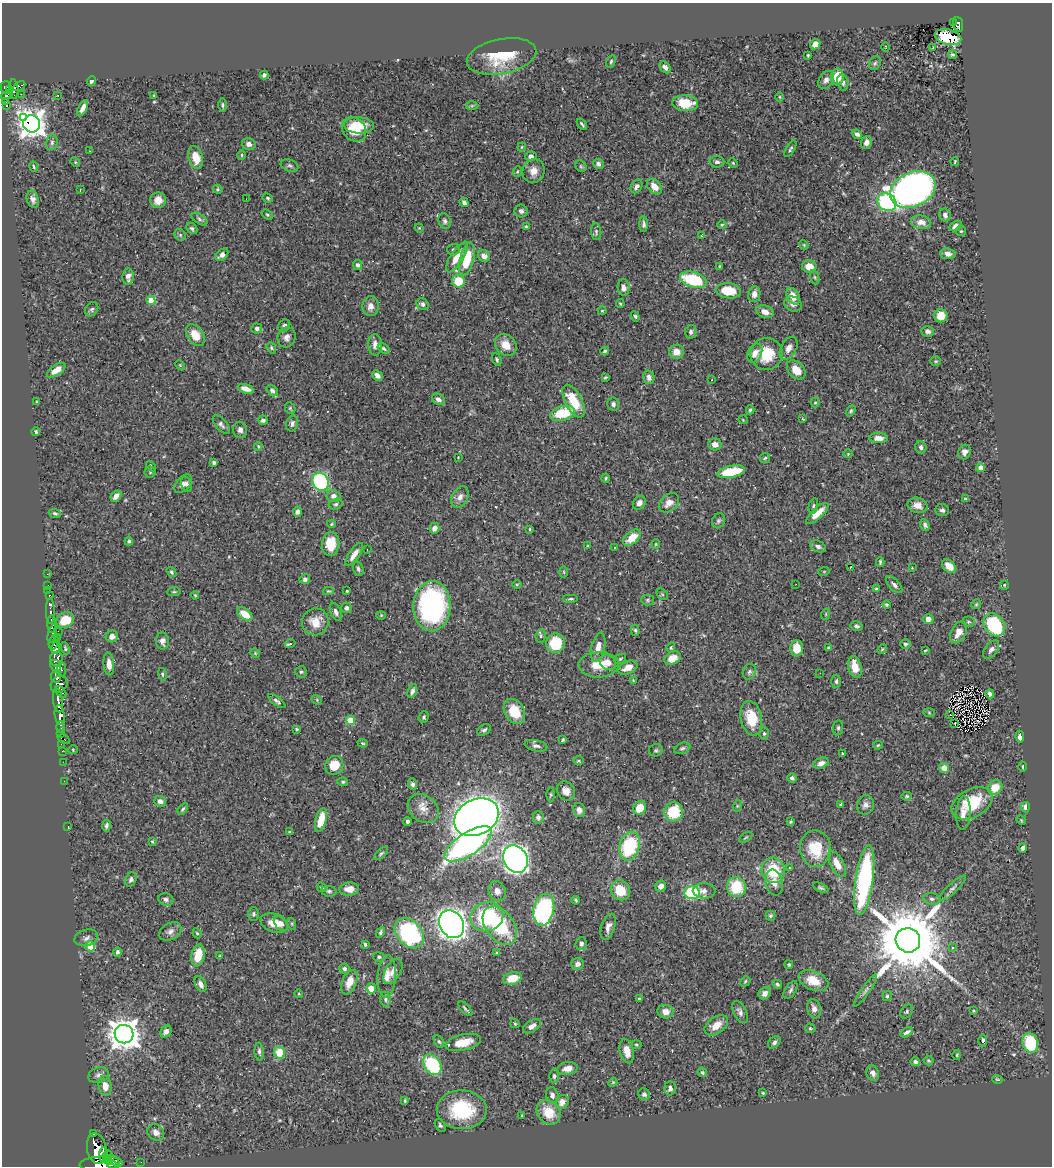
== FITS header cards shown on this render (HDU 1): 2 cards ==
NAXIS1  =                 1050
NAXIS2  =                 1164

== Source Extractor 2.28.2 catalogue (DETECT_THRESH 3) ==
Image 1050 x 1164 px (HDU 1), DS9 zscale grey, 1 PNG px = 1 image px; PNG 1054 x 1168 px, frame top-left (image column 1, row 1164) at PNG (2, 3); each listed source drawn as its Kron ellipse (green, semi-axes under 4 px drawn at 4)
Background 0.667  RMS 0.017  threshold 0.0521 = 3 sigma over >= 5 px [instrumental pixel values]
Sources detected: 474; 2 with non-positive FLUX_AUTO (blend fragments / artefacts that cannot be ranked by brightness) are neither listed nor drawn; the other 472 listed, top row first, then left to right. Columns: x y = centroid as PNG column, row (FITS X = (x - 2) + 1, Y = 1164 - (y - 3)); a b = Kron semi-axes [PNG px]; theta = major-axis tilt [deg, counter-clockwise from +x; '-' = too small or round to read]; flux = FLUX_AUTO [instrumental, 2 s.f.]
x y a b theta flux
953 23 3 2 - 14
958 25 7 5 -82 78
948 37 13 8 -14 31
815 44 5 4 - 7.5
886 47 5 3 - 0.92
932 47 4 2 - 0.8
808 55 3 2 - 1.2
953 55 4 3 - 1.9
502 56 35 17 11 47
611 61 7 4 64 1.8
875 63 7 5 61 2.7
665 67 7 5 -49 4.6
264 75 4 4 - 3
837 77 8 6 90 19
826 80 10 7 56 4.7
91 81 5 4 - 2.5
843 82 8 5 -75 3.1
19 86 7 4 28 23
6 87 6 5 - 210
14 89 10 4 -88 200
10 90 3 3 - 44
21 94 2 2 - 7.7
7 95 6 3 17 130
58 96 2 2 - 0.87
154 96 3 2 - 1.3
780 97 5 3 - 1.1
5 102 3 3 - 38
685 103 13 8 -4 28
6 105 4 3 - 37
222 105 7 4 -90 1.9
472 106 6 4 1 1.7
83 108 9 4 62 6.5
24 117 2 2 - 190
32 124 9 8 - 1400
582 124 6 2 -52 1.7
359 125 15 8 -4 33
354 129 13 11 -47 24
857 134 5 4 - 3.3
52 142 8 5 76 2.8
866 142 6 5 - 6.2
249 144 7 6 - 6.5
522 147 4 4 - 1.1
790 149 9 4 59 2.2
89 151 3 2 - 1.1
241 155 5 3 - 1.1
531 156 6 5 - 3.7
196 157 12 7 -75 22
75 162 5 4 - 1.3
717 162 7 6 - 3.4
955 162 4 2 - 1.2
733 163 5 3 - 1.1
598 164 5 5 - 3.3
290 165 9 6 -18 3
581 166 6 5 - 1.6
34 167 5 3 - 1.4
517 171 5 3 - 1.3
533 171 12 11 - 11
637 186 7 5 56 3.8
654 187 9 6 -47 13
218 189 5 4 - 1.4
80 190 3 2 - 1.7
913 190 24 17 25 850
268 198 5 3 - 1.5
33 199 9 6 -74 4.9
246 199 2 2 - 0.7
158 200 8 7 - 11
464 202 5 3 - 3.6
887 202 10 8 -39 130
521 211 6 6 - 3.7
267 215 6 4 -38 1.6
945 215 6 5 - 3.8
200 219 9 4 -33 2.7
445 221 8 6 -68 3.1
921 222 10 6 -9 8.3
644 224 8 4 -90 3.5
722 225 4 4 - 1.4
526 226 3 3 - 1.1
956 226 7 4 28 6
192 228 6 4 -45 2.2
419 228 5 4 - 1.2
961 231 5 5 - 1.5
596 232 8 5 -84 2.3
180 235 6 5 - 1.8
702 236 3 3 - 0.93
804 245 4 3 - 1.1
453 249 6 5 - 2.3
948 254 8 5 -5 5.4
222 255 7 5 44 6
484 256 6 5 - 7.7
457 257 18 6 57 16
467 259 17 7 75 39
357 265 5 4 - 3.2
720 266 4 3 - 1
809 266 7 6 - 13
128 276 8 6 84 5.4
815 277 7 4 -70 2
693 280 14 7 -16 78
458 281 6 6 - 33
624 287 8 6 -86 5.7
728 291 12 7 -6 29
754 294 8 6 81 6.7
793 296 9 6 -62 13
151 300 4 4 - 28
423 304 6 5 - 3.4
620 304 4 3 - 1.3
793 304 9 7 -26 5.6
370 306 10 8 87 8
92 309 7 6 - 2.6
602 311 4 4 - 1.3
765 312 9 6 -20 7.7
635 316 5 4 - 1.7
941 316 6 6 - 18
284 326 7 5 44 3.2
257 328 5 5 - 3.2
927 331 6 5 - 4.3
691 332 7 5 80 3.4
195 335 12 8 -54 19
287 337 10 8 64 5.9
375 345 10 7 -86 7.2
506 345 12 9 -46 15
271 348 6 4 -70 1.7
789 348 12 7 61 7.6
384 349 7 4 -33 2.4
605 351 4 3 - 1.8
676 352 7 7 - 12
755 353 10 7 65 8.5
766 354 16 16 - 38
497 360 6 4 -67 1.8
936 361 5 4 - 1.4
180 365 5 4 - 1.2
56 370 10 5 34 12
796 370 11 7 -46 16
377 375 6 4 -45 5.2
605 377 4 3 - 1.3
649 377 7 5 -75 4.5
712 380 3 2 - 2.1
246 389 8 4 -16 9.2
272 391 6 4 -44 3.4
438 399 7 5 -27 4.8
574 401 18 8 -62 36
37 402 3 3 - 1.4
815 403 5 4 - 1.3
613 404 6 6 - 3.5
290 408 6 5 - 1.7
750 410 4 3 - 1.7
851 411 6 4 54 1.9
562 413 12 7 16 45
803 419 3 2 - 0.81
263 420 5 4 - 2.7
743 420 5 3 - 0.84
292 424 8 6 70 3.4
221 425 11 5 -49 3.7
240 430 8 7 - 4.5
36 432 4 3 - 2.1
879 438 9 5 -2 7.7
715 444 7 6 - 8.1
258 446 4 3 - 1.2
921 447 6 5 - 3.7
964 452 7 6 - 4.7
848 454 5 4 - 1.2
458 457 3 3 - 0.7
765 458 5 5 - 1.9
214 463 4 3 - 3.2
151 466 6 3 -47 1.4
981 468 4 4 - 20
150 472 5 5 - 1.8
731 472 14 5 11 47
606 478 4 3 - 1.3
320 482 9 8 - 190
183 484 11 7 48 5.5
186 484 8 5 -73 3.4
116 496 6 4 47 8.5
334 496 7 6 - 6.2
460 497 11 8 60 7.1
965 499 4 3 - 1.2
639 503 7 6 - 5.2
669 503 11 8 42 9.7
336 504 7 5 16 2.3
917 505 10 7 -16 8.5
813 506 8 4 77 2.1
942 510 7 6 - 3.2
297 512 5 4 - 4
55 513 6 4 -22 2.1
817 513 14 5 43 16
718 521 8 6 65 2.6
331 524 4 4 - 1.2
925 525 6 4 -68 3.4
434 528 5 5 - 5.6
530 529 4 3 - 1.3
632 538 10 6 38 20
129 541 4 4 - 2
331 544 12 8 82 27
656 544 4 4 - 1.3
588 546 3 2 - 1.1
818 546 8 5 -23 4.3
615 548 3 2 - 1.8
367 550 3 2 - 0.96
354 554 13 5 56 9.5
880 562 5 3 - 1.7
949 566 8 5 -43 14
851 567 3 2 - 0.85
912 568 4 4 - 1
358 569 7 5 -71 2.6
824 571 5 3 - 1.1
171 572 5 4 - 1.9
564 572 6 4 -89 1.2
47 574 3 2 - 4.4
305 579 5 5 - 4.4
517 584 5 3 - 1.2
796 584 2 2 - 6.5
48 585 2 2 - 4.6
894 585 10 5 -47 3.6
1004 585 5 4 - 1.1
876 589 4 4 - 1.4
48 591 3 2 - 0.86
328 591 5 4 - 1.4
347 591 3 3 - 1.2
174 592 7 3 8 1.4
662 594 6 5 - 1.4
195 595 4 3 - 1.1
49 596 3 3 - 16
571 599 8 3 0 1.8
647 600 6 5 - 1.7
976 604 5 4 - 1.5
887 605 4 4 - 1.5
432 606 25 18 89 230
346 608 5 5 - 3.4
50 611 13 3 -89 130
336 612 9 5 -68 3.7
245 614 9 5 -37 21
826 614 6 3 72 1.2
381 615 4 4 - 1.1
928 619 5 5 - 8.5
65 620 9 7 30 29
315 622 13 13 - 18
968 622 6 5 - 1.9
52 624 9 4 90 300
994 625 12 9 -52 83
857 626 6 4 -12 2.7
635 630 5 4 - 2
58 631 2 2 - 8
958 632 12 7 62 12
52 634 10 3 75 42
112 636 6 5 - 6.2
541 636 7 5 80 2
58 637 4 2 - 62
162 641 9 6 -86 5.7
54 642 7 4 73 440
555 643 9 9 - 47
290 644 5 3 - 4
906 644 5 4 - 2.3
598 647 15 6 76 11
671 647 5 4 - 1.8
56 648 6 3 75 270
65 648 6 3 -67 1.6
797 648 8 6 88 18
829 648 4 4 - 3.5
882 649 5 4 - 1.4
925 650 3 2 - 1.1
991 650 10 6 53 4.5
255 653 5 4 - 1.2
673 658 8 6 27 16
56 659 7 6 - 450
620 659 6 5 - 1.8
608 662 9 7 -38 8.9
109 664 11 5 -84 9
599 665 20 12 1 24
55 666 6 5 - 170
855 667 11 6 -76 17
628 668 10 6 25 12
62 669 7 3 -83 100
301 672 6 5 - 2
749 672 8 6 64 3.3
820 673 2 2 - 2
162 674 6 4 -75 1.8
56 676 6 5 - 250
633 680 3 2 - 0.95
836 681 7 5 88 2.5
59 684 9 8 - 390
412 691 7 4 68 3.5
61 692 7 3 -51 80
990 694 4 4 - 3
58 700 12 5 -80 500
317 700 5 4 - 1.4
277 701 10 4 -37 2.9
514 711 13 9 -60 29
929 712 6 4 -2 1.3
950 714 3 2 - 0.71
60 715 10 5 -80 570
424 717 6 5 - 2.3
751 718 17 10 -79 33
351 720 5 4 - 34
954 723 2 2 - 0.81
61 727 6 3 -90 34
838 728 7 5 81 2.3
297 729 4 3 - 1.4
484 730 7 5 30 2.9
60 733 3 3 - 30
764 733 6 4 -89 1.9
1020 737 6 4 -83 6.3
64 739 6 3 -27 22
563 740 4 3 - 1.8
363 743 5 4 - 1.4
61 744 2 2 - 6.7
878 745 5 4 - 1.3
536 746 11 5 -12 4.3
682 748 8 5 22 2.8
73 750 4 4 - 1.1
656 750 7 6 - 2.2
62 751 2 2 - 3.2
842 753 3 2 - 1.1
578 761 5 2 - 1.2
63 762 2 2 - 5.1
821 763 8 5 23 6.7
334 765 9 9 - 22
1023 767 5 2 - 1.3
944 768 5 5 - 8.4
792 778 5 4 - 3
64 781 2 2 - 4
343 782 5 4 - 1.6
413 784 6 4 -68 2.6
995 787 8 6 50 20
566 791 10 8 -55 7.9
551 794 7 3 90 1.6
907 796 5 4 - 1.6
160 801 6 5 - 4.6
972 803 22 14 28 51
841 804 4 4 - 1.9
865 805 10 8 69 5.9
737 806 6 3 72 1.3
1025 807 5 4 - 4.8
423 808 17 13 -38 14
640 808 7 6 - 19
183 809 6 3 53 1.7
579 810 7 6 - 6.2
674 812 9 9 - 44
963 813 16 7 87 9
476 817 23 17 27 1600
538 817 6 5 - 3.3
321 820 12 5 75 26
1021 820 5 4 - 1.2
790 821 4 4 - 1.7
407 822 4 3 - 3
106 825 6 4 81 2.7
68 826 2 2 - 63
289 832 3 3 - 1.3
746 837 7 3 29 1.3
152 841 3 3 - 1.5
468 844 27 11 33 300
629 846 15 10 74 87
1023 848 4 3 - 3.9
815 849 18 15 -87 40
381 853 8 4 42 2.3
515 859 14 11 -62 630
837 864 14 6 -62 12
789 868 4 3 - 1.2
773 870 13 11 -70 47
131 879 7 5 65 3
864 880 35 8 82 180
774 882 13 8 -77 9.3
661 886 5 5 - 6.1
321 887 5 4 - 2.4
736 887 10 9 - 44
821 888 8 4 -25 2.2
952 888 17 5 43 4.1
349 889 10 6 3 11
620 890 10 9 - 27
329 891 7 5 -9 2.4
497 891 10 8 -66 7.4
704 891 11 8 -2 6.1
692 892 7 6 - 62
166 899 7 6 - 3.4
932 899 9 5 -10 3.4
576 900 4 2 - 1.5
544 910 16 10 78 170
253 914 7 5 -89 2.6
770 916 5 5 - 2
487 917 17 14 20 95
274 923 14 9 -21 15
281 924 9 5 -49 5.5
292 924 6 4 -72 1.5
452 924 15 11 -60 1000
500 926 21 14 -53 70
608 927 13 7 72 6.2
170 931 12 8 31 5.6
380 932 6 4 61 2.1
197 933 5 4 - 1.5
409 933 17 12 -48 170
86 938 12 8 15 5.3
908 940 12 12 - 14000
365 944 3 3 - 1.8
581 944 6 5 - 3.6
90 946 5 5 - 26
953 948 4 4 - 2.3
117 952 4 4 - 2.8
497 953 4 3 - 1.4
198 955 11 6 79 27
220 956 4 3 - 1
379 957 6 4 -11 1.9
577 964 6 6 - 4.9
789 965 4 4 - 1.7
344 969 5 5 - 2.3
393 971 14 7 59 7.3
387 976 21 9 86 12
513 978 9 6 14 20
745 981 5 4 - 1.6
813 981 15 9 -23 21
349 982 13 7 68 15
201 984 8 5 -63 5.8
777 984 5 4 - 2.2
371 988 5 5 - 18
791 990 10 5 58 3.3
865 990 19 4 55 4.2
765 993 6 5 - 6
299 994 4 3 - 0.97
887 996 4 4 - 1.6
385 999 7 5 -82 2.6
639 999 4 3 - 1.4
465 1009 9 3 -47 2.1
814 1009 10 7 -74 6.3
907 1011 7 5 54 2.4
973 1011 3 3 - 1.1
665 1012 8 7 - 8.1
740 1012 12 6 -63 4.8
515 1024 5 4 - 1.1
716 1025 13 8 35 15
532 1026 10 5 33 7.4
810 1028 5 5 - 1.6
166 1031 6 5 - 5.5
907 1032 7 3 31 3.4
124 1034 9 9 - 1800
439 1041 7 4 -61 2.2
983 1041 6 3 89 1.7
463 1042 18 8 13 21
774 1042 7 5 45 3.1
1030 1043 10 7 -72 58
636 1044 5 3 - 1.3
627 1051 12 7 -77 13
259 1052 9 4 -86 3.1
280 1053 6 5 - 19
957 1055 5 3 - 1.2
928 1060 5 5 - 1.7
915 1062 5 4 - 3
432 1065 11 8 -55 79
567 1068 10 6 9 9.8
702 1072 5 4 - 2
873 1073 8 6 -66 6.5
98 1075 10 7 21 4.8
554 1076 6 5 - 2.6
997 1079 5 3 - 1.3
613 1082 5 3 - 1.1
105 1086 10 6 -82 11
670 1088 7 5 87 4.9
763 1093 3 3 - 1.3
644 1094 6 5 - 3.1
552 1095 8 6 -75 4.5
405 1101 4 3 - 1.2
562 1102 7 6 - 9.6
462 1110 25 19 -2 68
549 1112 13 11 -48 28
522 1116 3 3 - 2.2
440 1125 7 4 -60 2.2
156 1132 9 7 -43 7.5
93 1134 3 3 - 44
97 1148 16 9 -80 1200
103 1155 8 3 -89 140
108 1155 5 3 - 80
108 1160 5 2 - 120
113 1160 7 3 -36 210
141 1162 2 2 - 5.1
101 1164 21 7 3 1100
112 1164 4 3 - 170
At the frame edge (FLAGS 8, measured only in part): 1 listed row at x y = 101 1164
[2 non-positive-flux detections neither listed nor drawn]